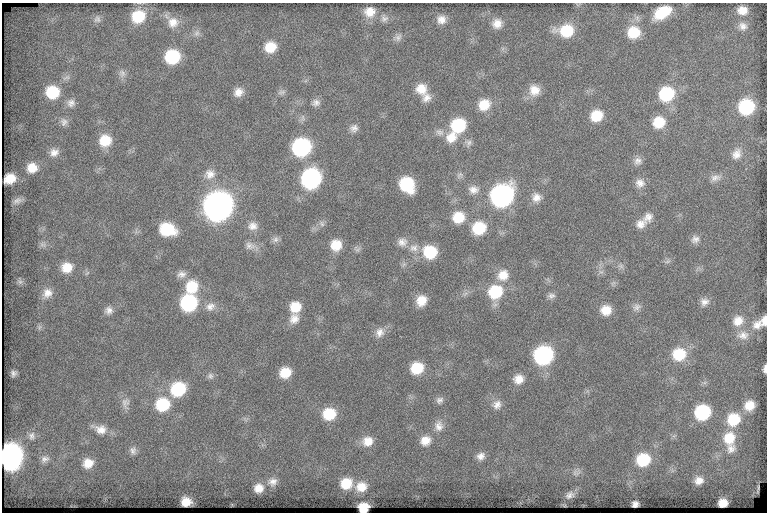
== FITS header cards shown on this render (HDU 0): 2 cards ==
NAXIS1  =                  765
NAXIS2  =                  510

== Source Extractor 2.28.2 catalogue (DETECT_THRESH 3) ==
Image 765 x 510 px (HDU 0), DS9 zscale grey, 1 PNG px = 1 image px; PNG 769 x 514 px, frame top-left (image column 1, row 510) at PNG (2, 3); no overlay
Background 83.9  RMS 7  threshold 21.1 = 3 sigma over >= 5 px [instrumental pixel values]
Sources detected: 135; all 135 listed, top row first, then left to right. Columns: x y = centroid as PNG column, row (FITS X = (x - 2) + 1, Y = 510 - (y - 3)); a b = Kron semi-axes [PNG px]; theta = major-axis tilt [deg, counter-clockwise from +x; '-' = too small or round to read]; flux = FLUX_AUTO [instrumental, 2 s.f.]
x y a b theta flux
742 10 10 9 - 4600
370 12 14 12 6 6200
662 12 18 10 31 16000
138 16 14 12 25 16000
97 19 10 9 - 1800
384 19 11 9 25 2200
441 20 10 10 - 3800
173 22 15 14 - 6100
497 24 11 11 - 4600
743 26 11 10 - 3000
566 31 16 12 0 16000
633 32 14 13 - 12000
197 33 10 7 51 2100
398 37 11 8 54 2000
270 47 12 11 - 9600
172 57 12 11 - 26000
122 73 11 9 -66 2300
421 89 14 13 - 7000
534 90 14 13 - 5900
52 92 13 12 - 17000
238 92 11 9 42 4100
282 92 11 6 13 1400
666 94 14 13 - 26000
426 98 12 11 - 3500
71 103 12 11 - 2900
316 103 10 9 - 2200
484 105 14 12 31 9000
746 107 12 11 - 33000
596 116 12 10 27 11000
64 122 11 9 85 2400
659 122 13 12 - 10000
458 125 14 13 - 24000
354 128 10 9 - 2400
440 132 12 8 -15 2400
451 137 16 14 38 7400
105 140 12 12 - 11000
468 143 9 9 - 2000
301 147 13 12 - 71000
54 152 12 10 16 3600
737 154 15 11 63 4100
638 161 11 10 - 2600
32 168 12 11 - 7100
210 174 14 14 - 5000
460 175 10 6 37 1400
715 178 15 9 10 3000
10 179 10 8 23 7800
311 179 13 12 - 96000
640 183 12 11 - 3600
407 184 13 11 -52 26000
473 190 14 10 -8 3800
502 196 14 12 40 170000
536 197 11 11 - 3700
17 201 12 7 22 2100
218 206 14 13 - 560000
458 217 13 12 - 11000
648 217 15 11 48 3800
322 224 9 6 -71 1400
641 224 13 11 31 4000
252 226 13 11 15 3700
479 228 13 12 - 17000
167 229 14 11 -12 21000
276 239 10 7 45 1700
695 239 11 9 29 2500
402 242 13 11 5 3600
43 245 10 6 -22 1600
336 245 12 11 - 8200
250 246 15 10 -19 3300
414 248 13 10 -10 4000
430 252 14 13 - 17000
667 261 8 4 19 920
621 266 8 5 -45 1200
67 267 13 11 14 7500
181 274 13 9 9 2700
503 275 15 13 38 6700
20 282 7 6 - 1300
192 287 15 13 68 14000
495 292 14 13 - 20000
47 293 14 12 51 4600
551 296 10 7 5 1700
421 301 13 11 57 6600
704 302 12 10 18 3000
189 303 12 12 - 47000
210 307 14 11 29 3700
295 307 12 11 - 8800
636 307 11 9 30 2200
109 310 10 10 - 2600
606 310 11 11 - 6800
294 319 14 12 61 4800
765 320 9 5 80 3600
738 321 14 13 - 5900
757 325 14 11 46 4700
39 327 7 4 88 950
380 332 13 11 75 3800
743 335 16 12 5 4900
679 354 15 13 12 15000
543 355 12 12 - 76000
417 368 12 11 - 12000
765 369 8 3 88 1800
13 373 5 5 - 1500
285 373 11 10 - 9100
210 376 9 7 -62 1600
519 379 12 11 - 4800
178 389 14 12 33 26000
440 400 10 8 25 1800
125 403 15 11 87 3300
162 404 14 13 - 20000
497 405 13 11 58 3500
749 405 11 9 43 6300
702 412 12 11 - 34000
329 414 13 11 12 14000
733 419 15 13 42 15000
439 426 14 11 -87 3800
101 430 16 12 -14 5500
32 436 11 9 87 2400
729 438 16 14 85 12000
367 441 13 12 - 5900
425 441 13 11 23 5600
731 449 14 12 38 4000
133 451 10 9 - 2100
481 456 11 9 29 3000
9 457 13 11 79 370000
45 459 12 8 18 2300
643 460 13 12 - 19000
88 463 11 10 - 6200
575 473 11 7 -12 2000
699 481 10 9 - 3800
273 482 13 11 14 3400
346 483 12 11 - 11000
361 487 13 11 12 6800
258 488 9 9 - 4800
570 495 11 8 28 2300
186 502 9 8 - 5200
723 503 8 7 - 4600
635 504 6 6 - 1600
363 507 9 8 - 10000
At the frame edge (FLAGS 8, measured only in part): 4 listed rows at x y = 765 320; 765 369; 9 457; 363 507